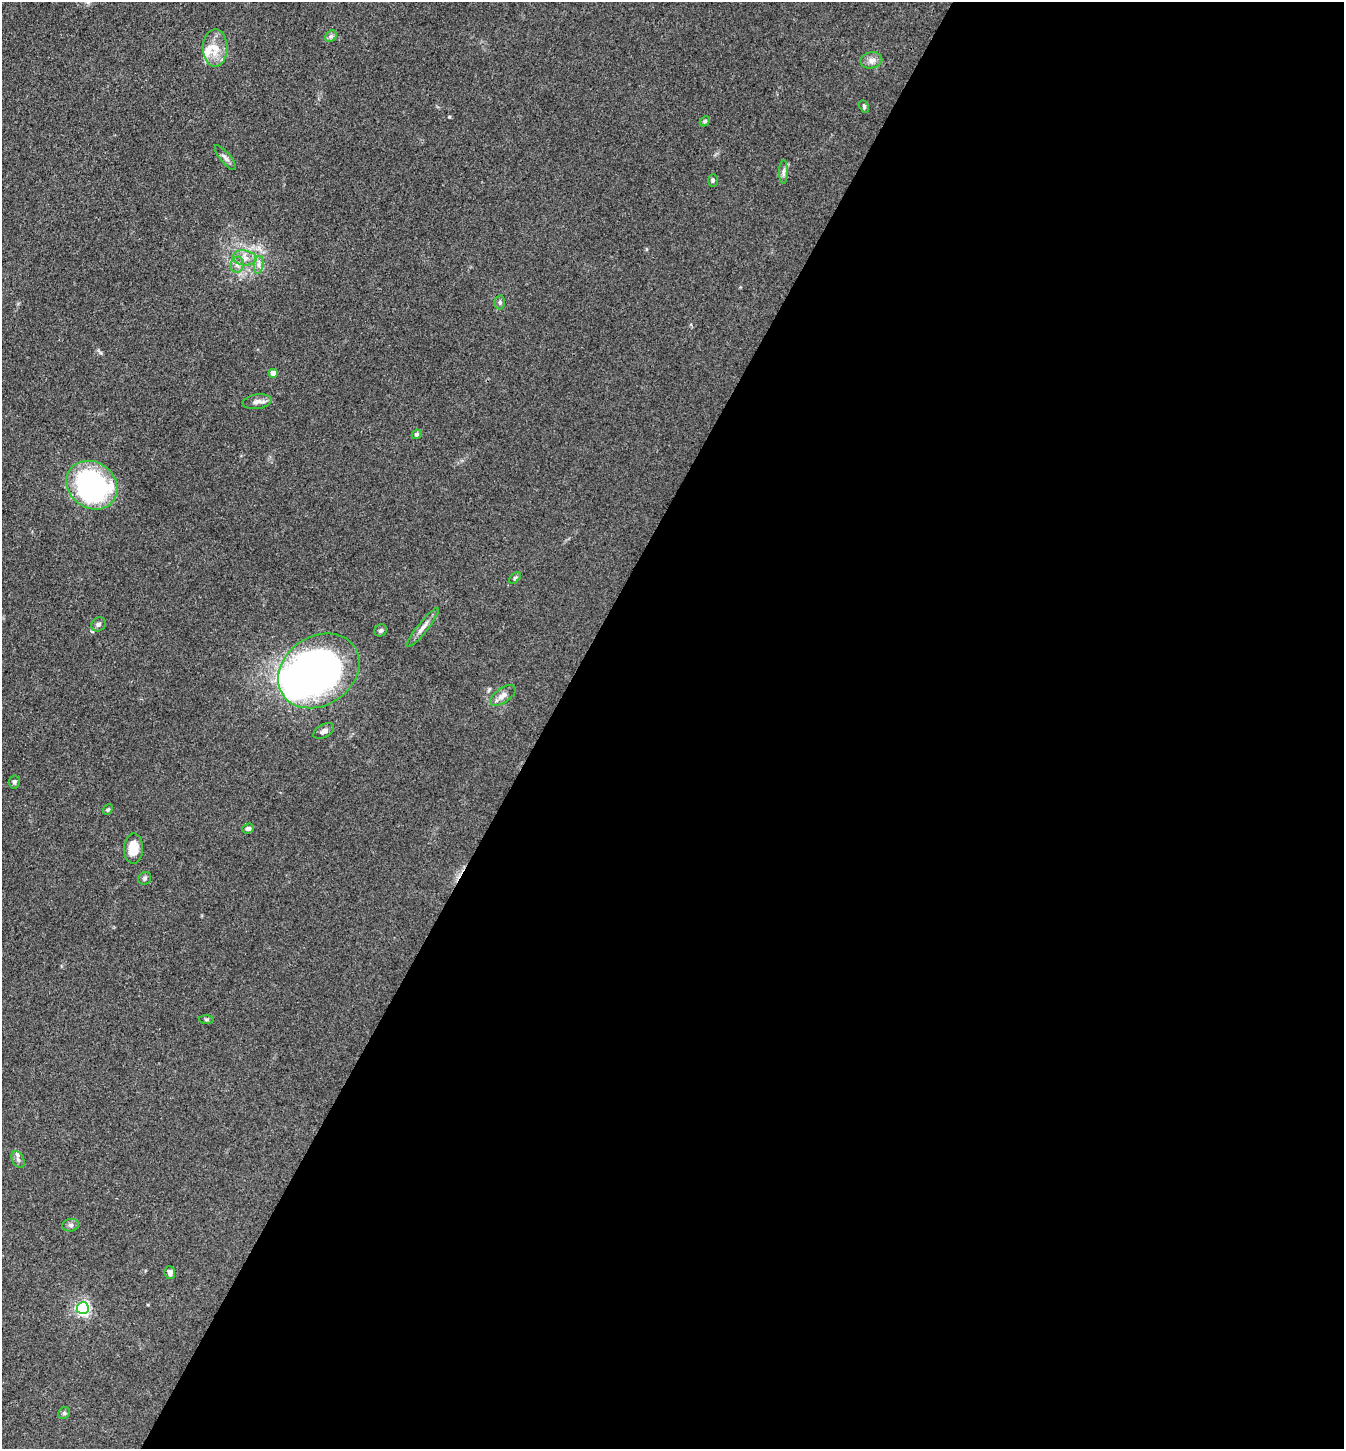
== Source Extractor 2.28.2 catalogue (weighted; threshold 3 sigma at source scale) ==
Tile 12 of 4 x 4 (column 4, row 3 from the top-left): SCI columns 4313-5654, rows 1450-2896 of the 5802 x 5793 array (HDU 1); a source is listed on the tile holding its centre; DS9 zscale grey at full resolution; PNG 1346 x 1451 px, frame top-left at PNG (2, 2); each listed source drawn as its Kron ellipse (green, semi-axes under 4 px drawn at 4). Shown black and unused: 59% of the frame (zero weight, under 3 of 4 exposures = <1% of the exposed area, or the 3 px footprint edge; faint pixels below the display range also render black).
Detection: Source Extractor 2.28.2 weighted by HDU 2 'WHT'; one run over the whole footprint, this tile lists its part. Background 0.103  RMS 0.0062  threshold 0.0277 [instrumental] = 3 sigma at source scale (4.5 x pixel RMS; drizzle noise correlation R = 1.50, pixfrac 1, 0.05/0.05 arcsec/px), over >= 5 px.
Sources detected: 37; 2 inside a brighter object's white glare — neither listed nor drawn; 1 inside a brighter listed object's ellipse — not listed separately; the other 34 listed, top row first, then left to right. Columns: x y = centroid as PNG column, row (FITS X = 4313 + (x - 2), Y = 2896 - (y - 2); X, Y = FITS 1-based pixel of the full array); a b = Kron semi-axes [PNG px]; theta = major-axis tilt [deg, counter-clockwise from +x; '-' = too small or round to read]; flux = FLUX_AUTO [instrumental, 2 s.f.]
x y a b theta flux
331 36 6 5 - 1.3
215 48 19 12 89 10
871 60 11 8 11 3.5
864 107 6 4 -65 0.88
705 121 6 4 45 0.87
225 158 15 5 -50 2.3
783 172 12 4 89 2
713 180 6 4 -90 0.99
244 258 12 7 -7 4.5
237 265 8 6 82 2.4
259 265 9 4 82 2.1
500 302 7 5 -89 1.4
273 373 4 4 - 6.5
257 402 14 7 8 3.4
417 434 5 4 - 1
92 485 27 23 -36 110
515 578 7 4 45 0.87
98 624 7 6 - 1.6
423 627 25 5 51 3.8
381 630 6 5 - 1.3
319 671 43 34 34 300
503 695 14 7 35 4.2
324 731 11 6 28 2.4
14 782 6 5 - 1.3
108 810 6 4 47 0.93
248 829 6 4 21 1.5
133 849 15 9 89 11
145 878 7 6 - 1.4
207 1019 7 3 -1 0.9
18 1160 9 6 -63 2
71 1225 8 6 14 1.7
170 1273 6 5 - 2.6
83 1308 6 6 - 150
64 1413 6 5 - 1